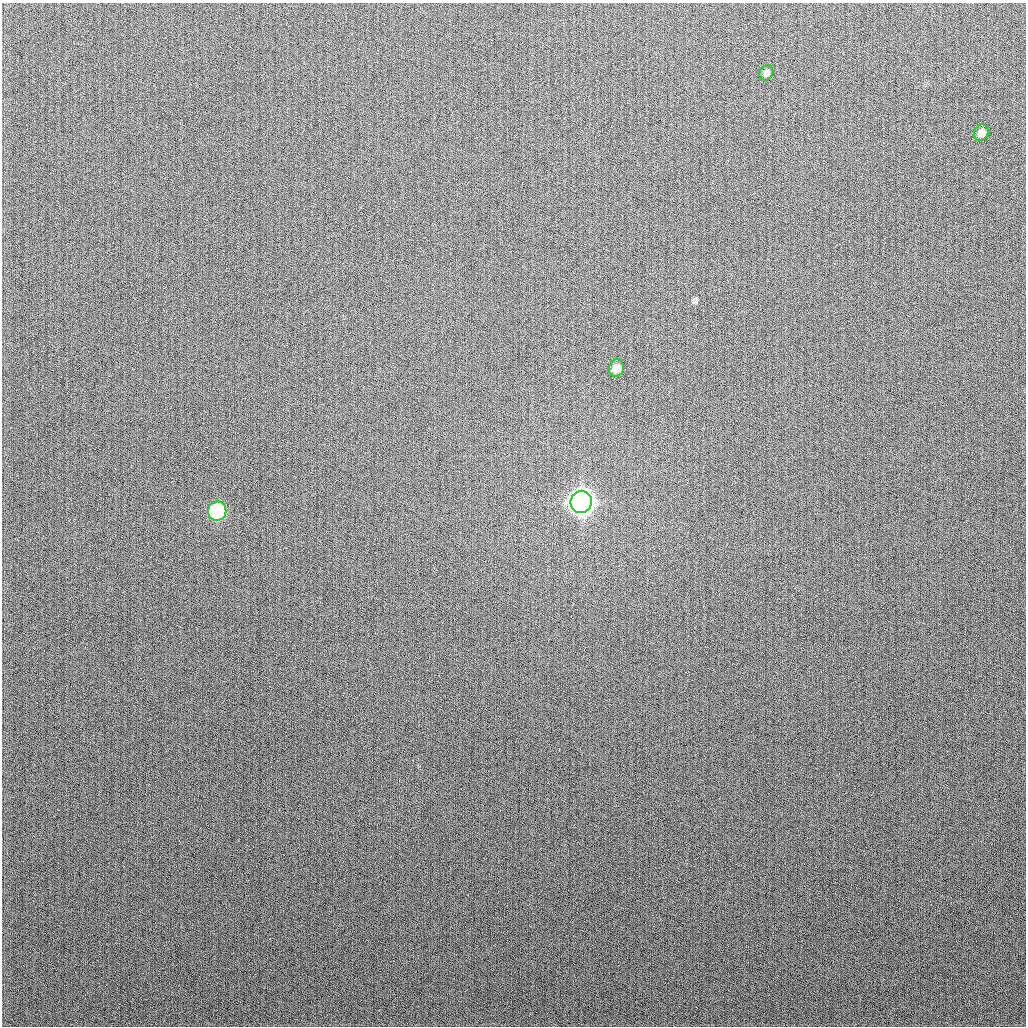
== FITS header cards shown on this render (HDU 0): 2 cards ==
NAXIS1  =                 1024
NAXIS2  =                 1024

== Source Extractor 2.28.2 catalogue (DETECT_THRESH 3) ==
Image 1024 x 1024 px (HDU 0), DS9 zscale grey, 1 PNG px = 1 image px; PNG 1028 x 1028 px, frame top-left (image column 1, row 1024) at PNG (2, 3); each listed source drawn as its Kron ellipse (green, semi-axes under 4 px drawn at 4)
Background 266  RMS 10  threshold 31.1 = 3 sigma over >= 5 px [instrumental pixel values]
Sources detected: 5; all 5 listed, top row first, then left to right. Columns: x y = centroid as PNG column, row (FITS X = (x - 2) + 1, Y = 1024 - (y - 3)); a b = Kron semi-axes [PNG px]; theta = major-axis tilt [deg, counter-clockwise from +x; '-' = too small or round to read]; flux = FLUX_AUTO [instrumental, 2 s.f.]
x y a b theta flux
766 73 8 6 60 2400
981 133 8 7 - 4600
616 368 9 7 68 5300
581 502 11 10 - 770000
217 511 9 9 - 84000